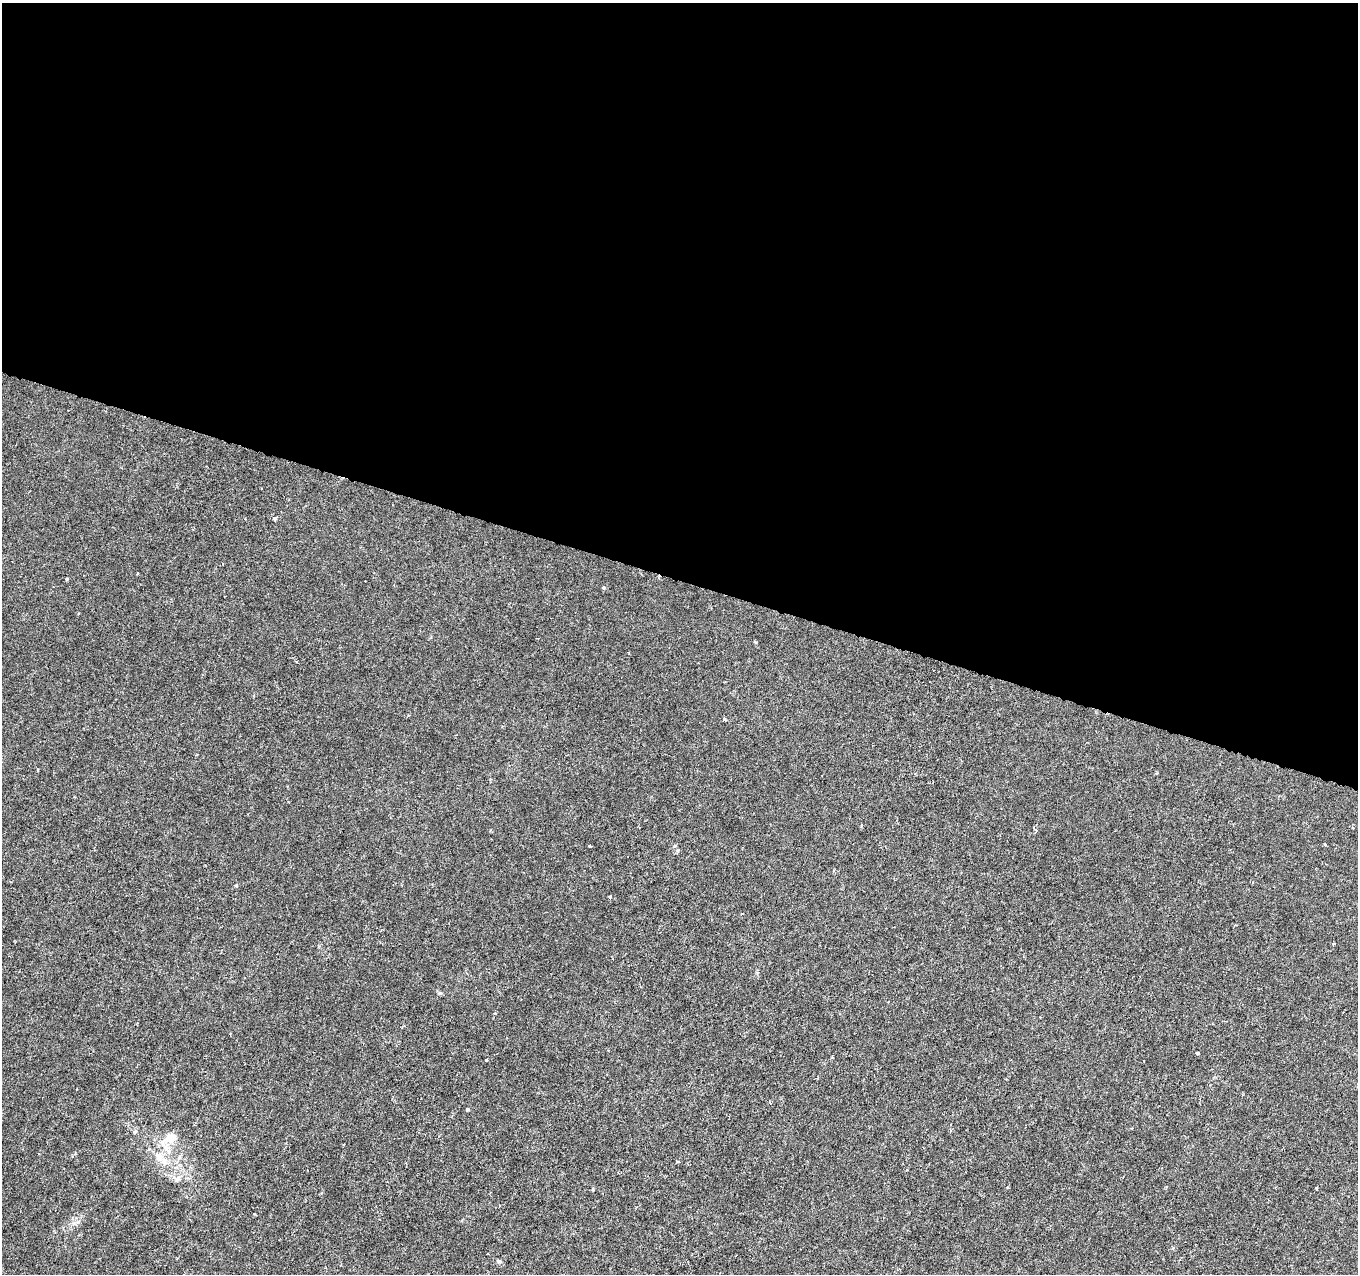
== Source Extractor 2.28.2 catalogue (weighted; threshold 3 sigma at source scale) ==
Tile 3 of 4 x 4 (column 3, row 1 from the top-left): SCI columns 2713-4068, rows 4032-5303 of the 5432 x 5583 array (HDU 1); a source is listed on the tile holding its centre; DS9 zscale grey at full resolution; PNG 1360 x 1276 px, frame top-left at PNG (2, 3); no overlay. Shown black and unused: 45% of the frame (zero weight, under 3 of 6 exposures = <1% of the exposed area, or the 3 px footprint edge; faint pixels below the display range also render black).
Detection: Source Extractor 2.28.2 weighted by HDU 2 'WHT'; one run over the whole footprint, this tile lists its part. Background -1.38e-05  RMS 0.0013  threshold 0.00512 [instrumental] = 3 sigma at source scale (4.09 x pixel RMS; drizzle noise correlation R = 1.36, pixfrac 0.8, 0.0396/0.0396 arcsec/px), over >= 5 px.
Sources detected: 23; all 23 listed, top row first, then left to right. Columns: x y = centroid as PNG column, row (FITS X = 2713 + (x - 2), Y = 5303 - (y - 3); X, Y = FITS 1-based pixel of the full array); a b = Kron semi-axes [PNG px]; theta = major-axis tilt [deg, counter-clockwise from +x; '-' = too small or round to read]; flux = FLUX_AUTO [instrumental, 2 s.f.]
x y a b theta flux
275 518 4 4 - 0.38
67 579 3 3 - 0.13
604 588 4 4 - 0.21
296 661 3 3 - 0.12
724 720 4 3 - 0.21
37 770 4 2 - 0.085
1156 773 4 3 - 0.1
1325 844 4 3 - 0.094
590 846 4 3 - 0.11
236 886 4 3 - 0.1
610 896 4 3 - 0.15
1333 944 4 3 - 0.095
1198 1053 3 3 - 0.33
486 1060 3 3 - 0.15
467 1109 3 3 - 0.26
135 1132 6 4 2 0.16
171 1138 13 11 -5 1.5
166 1148 13 8 -63 1
160 1157 15 10 -35 1.5
678 1161 4 3 - 0.17
177 1179 8 5 45 0.31
1316 1188 3 3 - 0.15
499 1261 8 4 -25 0.23
Unlisted compact peaks at least as high as the median listed source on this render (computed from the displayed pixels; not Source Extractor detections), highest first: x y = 439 993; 756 642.